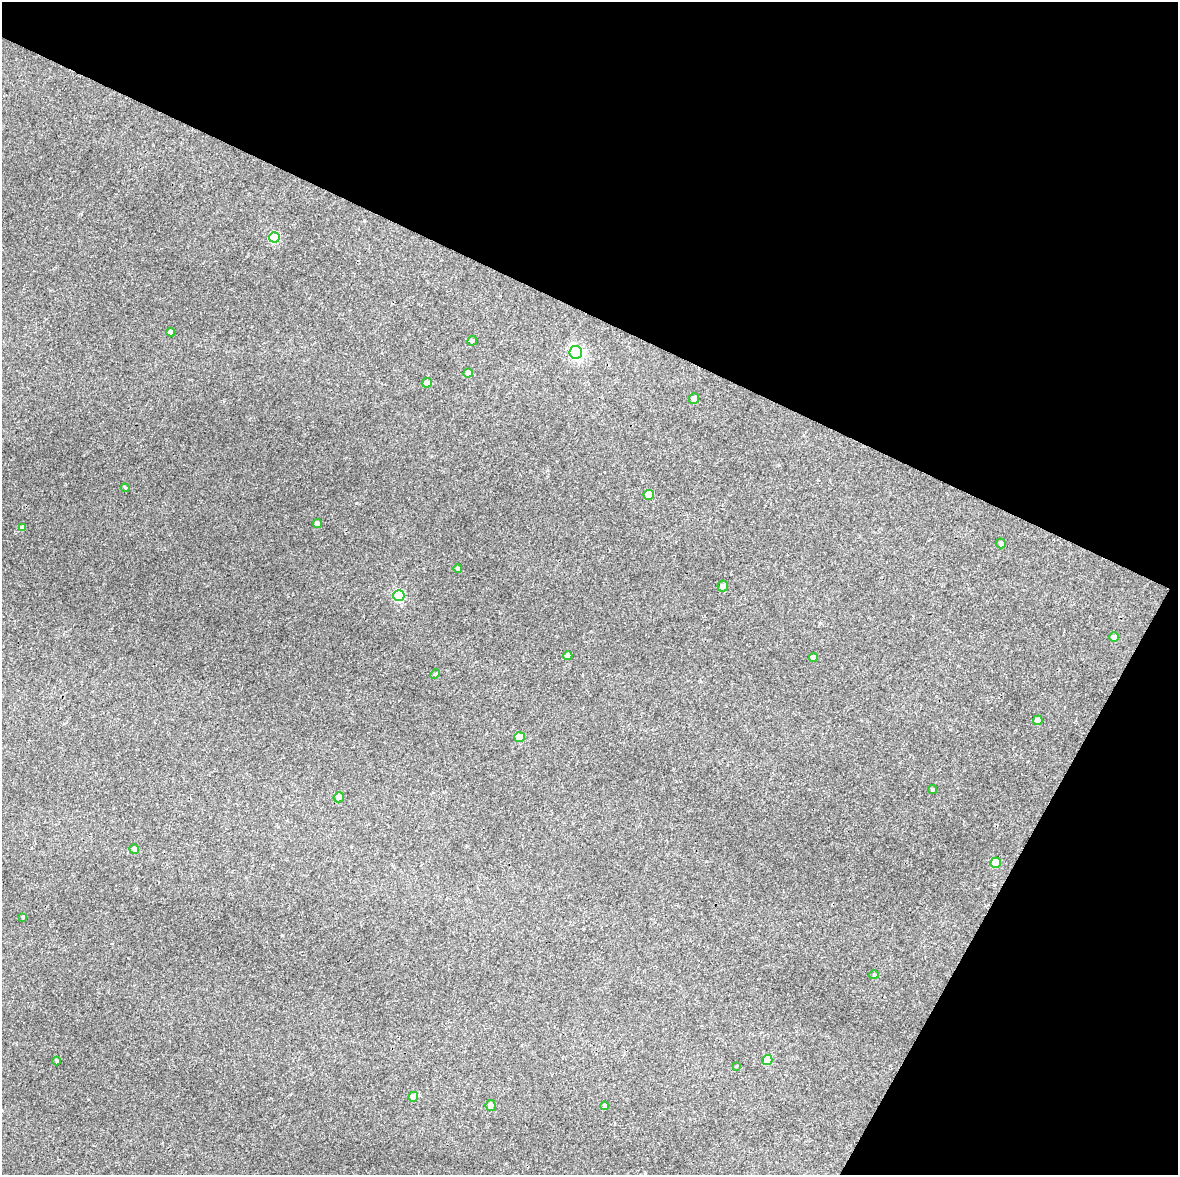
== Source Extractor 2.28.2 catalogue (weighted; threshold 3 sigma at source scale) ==
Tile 8 of 4 x 3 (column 4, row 2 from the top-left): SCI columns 3531-4706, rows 1430-2602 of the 4707 x 4001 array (HDU 1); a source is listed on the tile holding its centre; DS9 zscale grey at full resolution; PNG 1180 x 1177 px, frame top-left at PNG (2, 2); each listed source drawn as its Kron ellipse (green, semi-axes under 4 px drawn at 4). Shown black and unused: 34% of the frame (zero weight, under 3 of 4 exposures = <1% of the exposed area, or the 3 px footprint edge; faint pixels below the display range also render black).
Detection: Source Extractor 2.28.2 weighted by HDU 2 'WHT'; one run over the whole footprint, this tile lists its part. Background 0.0298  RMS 0.0061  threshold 0.0274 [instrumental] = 3 sigma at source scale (4.5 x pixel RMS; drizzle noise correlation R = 1.50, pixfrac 1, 0.0396/0.0396 arcsec/px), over >= 5 px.
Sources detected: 33; all 33 listed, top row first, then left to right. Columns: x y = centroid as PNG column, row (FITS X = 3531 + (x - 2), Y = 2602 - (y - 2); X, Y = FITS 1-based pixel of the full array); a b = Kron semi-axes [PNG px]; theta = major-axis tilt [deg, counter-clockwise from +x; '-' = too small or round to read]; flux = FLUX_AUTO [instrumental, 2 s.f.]
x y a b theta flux
274 237 5 5 - 27
171 332 4 4 - 2.3
472 341 5 4 - 1.3
576 352 6 6 - 110
468 373 5 4 - 2.5
427 383 5 4 - 3.3
694 399 5 5 - 3
125 488 4 4 - 0.66
649 495 5 5 - 12
317 524 4 4 - 3.8
23 528 4 4 - 2.2
1001 543 5 5 - 1.4
458 569 4 4 - 0.96
723 586 5 5 - 2.2
399 595 5 5 - 43
1114 637 5 5 - 1.9
568 656 5 4 - 3.7
813 658 4 4 - 3.2
435 674 5 4 - 0.78
1038 720 5 4 - 3.1
520 737 5 5 - 7.4
933 790 4 4 - 0.78
339 797 5 5 - 2
134 849 5 4 - 2.4
996 863 5 5 - 13
23 917 3 3 - 0.81
874 975 5 4 - 0.76
767 1060 5 5 - 12
57 1061 4 3 - 0.53
736 1066 4 3 - 0.57
413 1097 5 4 - 5.7
491 1105 5 5 - 2.3
605 1106 4 4 - 1.4
Unlisted compact peaks at least as high as the median listed source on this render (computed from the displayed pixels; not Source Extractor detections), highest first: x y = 356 503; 282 935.